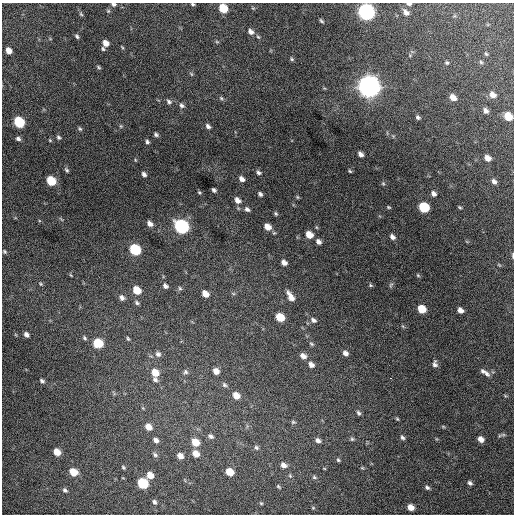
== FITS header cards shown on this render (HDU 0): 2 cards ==
NAXIS1  =                  512 / Axis length
NAXIS2  =                  512 / Axis length

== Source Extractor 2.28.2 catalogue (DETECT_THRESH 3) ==
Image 512 x 512 px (HDU 0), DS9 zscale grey, 1 PNG px = 1 image px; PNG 516 x 516 px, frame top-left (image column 1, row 512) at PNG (2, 3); no overlay
Background 854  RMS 28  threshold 85.2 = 3 sigma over >= 5 px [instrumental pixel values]
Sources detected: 150; all 150 listed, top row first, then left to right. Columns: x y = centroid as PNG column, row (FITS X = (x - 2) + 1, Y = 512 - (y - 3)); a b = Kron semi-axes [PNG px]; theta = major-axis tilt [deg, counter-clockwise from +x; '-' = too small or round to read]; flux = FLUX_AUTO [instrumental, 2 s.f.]
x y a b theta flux
113 4 5 4 - 4.2e+03
193 4 4 3 - 2.6e+03
409 4 6 4 -2 3.5e+03
223 8 7 6 - 5.6e+04
253 8 4 4 - 2.0e+03
108 11 6 5 - 2.5e+03
366 12 8 7 - 7.6e+05
406 12 9 6 -48 8.8e+03
81 14 6 4 -44 2.7e+03
321 21 5 3 - 2.9e+03
251 32 8 6 -45 8.5e+03
77 36 6 4 -61 3.6e+03
217 42 6 4 -19 2.2e+03
105 43 6 5 - 1.3e+04
103 49 6 4 -73 2.8e+03
8 51 6 4 -60 1.4e+04
486 54 5 4 - 2.3e+03
292 59 6 4 -48 3.0e+03
481 62 6 4 -46 2.6e+03
447 63 5 5 - 2.9e+03
99 67 6 4 -30 2.5e+03
191 74 6 4 -59 2.6e+03
369 86 9 8 - 2.1e+06
492 95 7 6 - 1.2e+04
221 98 7 4 -45 3.2e+03
453 98 6 5 - 1.5e+04
169 102 7 5 -28 5.0e+03
182 105 8 5 -43 4.9e+03
486 111 5 4 - 6.6e+03
508 116 6 5 - 4.0e+04
418 117 5 4 - 4.2e+03
19 122 7 6 - 1.2e+05
121 126 5 5 - 2.3e+03
208 126 6 5 - 5.4e+03
80 129 6 5 - 3.0e+03
156 134 5 4 - 4.1e+03
58 137 6 4 -60 3.5e+03
18 139 6 5 - 5.0e+03
50 140 4 4 - 1.8e+03
147 142 5 4 - 3.7e+03
360 154 5 4 - 7.5e+03
487 158 6 5 - 1.3e+04
135 160 5 3 - 1.5e+03
66 170 7 4 -53 3.2e+03
350 171 4 3 - 2.3e+03
258 172 7 5 -32 4.3e+03
144 174 6 4 -52 5.8e+03
242 179 6 4 -42 8.2e+03
51 181 7 6 - 6.5e+04
494 181 6 5 - 6.3e+03
383 183 6 5 - 2.7e+03
214 190 5 3 - 4.3e+03
199 192 5 4 - 2.3e+03
260 194 5 4 - 4.3e+03
434 194 6 5 - 7.1e+03
297 197 5 5 - 2.4e+03
237 200 8 6 -45 1.1e+04
389 207 6 4 -26 2.2e+03
424 207 7 6 - 1.0e+05
460 207 4 3 - 2.3e+03
247 209 7 5 -34 5.4e+03
276 214 5 4 - 2.9e+03
61 219 7 3 -45 2.2e+03
150 224 7 5 -46 8.8e+03
182 226 8 6 -41 4.3e+05
267 227 7 6 - 1.9e+04
316 227 5 3 - 2.0e+03
309 235 7 5 -40 2.4e+04
392 237 6 5 - 7.5e+03
318 242 6 5 - 7.8e+03
135 250 7 6 - 1.4e+05
4 251 5 4 - 2.8e+03
513 255 9 3 -88 2.9e+03
284 262 6 5 - 9.7e+03
499 265 7 3 -36 2.2e+03
71 275 6 2 -45 1.6e+03
418 275 6 4 -45 2.3e+03
40 284 7 5 -54 2.8e+03
371 285 6 4 -22 2.6e+03
391 285 7 5 58 3.2e+03
165 286 5 4 - 5.7e+03
180 288 6 4 -46 3.1e+03
137 290 7 5 -45 3.7e+04
233 293 6 4 -19 2.4e+03
205 294 6 5 - 1.7e+04
290 296 12 5 -59 1.7e+04
122 298 8 6 -50 7.0e+03
137 303 6 5 - 3.9e+03
422 309 6 5 - 4.4e+04
460 310 6 4 -41 1.1e+04
280 317 7 5 -40 4.6e+04
313 320 9 6 -33 6.5e+03
26 335 5 4 - 7.3e+03
84 338 6 4 -44 3.3e+03
128 338 6 4 -63 2.9e+03
98 343 7 6 - 7.0e+04
311 344 7 5 -40 3.3e+03
345 353 6 5 - 8.0e+03
158 354 8 7 - 7.1e+03
303 356 8 6 -32 1.1e+04
435 364 8 6 -82 6.8e+03
311 365 7 6 - 8.6e+03
216 371 6 5 - 1.3e+04
483 371 7 6 - 5.2e+03
155 372 8 7 - 2.7e+04
185 372 7 6 - 4.6e+03
487 374 9 6 -50 6.2e+03
391 378 3 2 - 4.5e+03
155 379 7 5 -37 5.3e+03
42 381 6 4 -40 4.3e+03
224 385 7 6 - 4.3e+03
236 395 7 5 -39 2.1e+04
143 408 6 4 -71 2.0e+03
359 413 7 5 -64 4.4e+03
397 419 5 4 - 2.3e+03
293 422 6 5 - 2.7e+03
443 426 6 4 -1 2.2e+03
148 427 7 6 - 1.8e+04
503 435 9 4 8 3.7e+03
210 436 7 5 -32 5.6e+03
402 437 6 5 - 4.5e+03
352 439 5 5 - 3.3e+03
481 439 6 5 - 1.3e+04
156 440 6 5 - 7.6e+03
318 440 6 5 - 6.8e+03
195 442 7 6 - 3.4e+04
256 447 6 5 - 3.8e+03
57 452 6 5 - 2.6e+04
196 454 7 6 - 2.0e+04
155 455 8 5 -39 4.3e+03
180 456 6 6 - 1.3e+04
338 460 5 5 - 2.8e+03
284 465 7 5 -32 9.4e+03
123 467 4 3 - 2.6e+03
324 468 5 3 - 1.4e+03
362 468 5 4 - 2.2e+03
73 472 7 5 -29 3.4e+04
230 472 6 5 - 3.4e+04
150 475 6 6 - 1.9e+04
290 476 6 4 -77 2.7e+03
314 477 7 5 -30 3.1e+03
143 483 7 6 - 1.3e+05
470 483 5 4 - 5.0e+03
278 487 6 3 -39 2.2e+03
427 487 6 4 -34 4.3e+03
65 490 6 4 -36 3.9e+03
154 502 6 5 - 4.8e+03
261 503 5 4 - 2.2e+03
411 507 6 5 - 1.8e+04
313 508 4 4 - 1.9e+03
At the frame edge (FLAGS 8, measured only in part): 7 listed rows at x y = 113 4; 193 4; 409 4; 223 8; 366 12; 508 116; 513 255